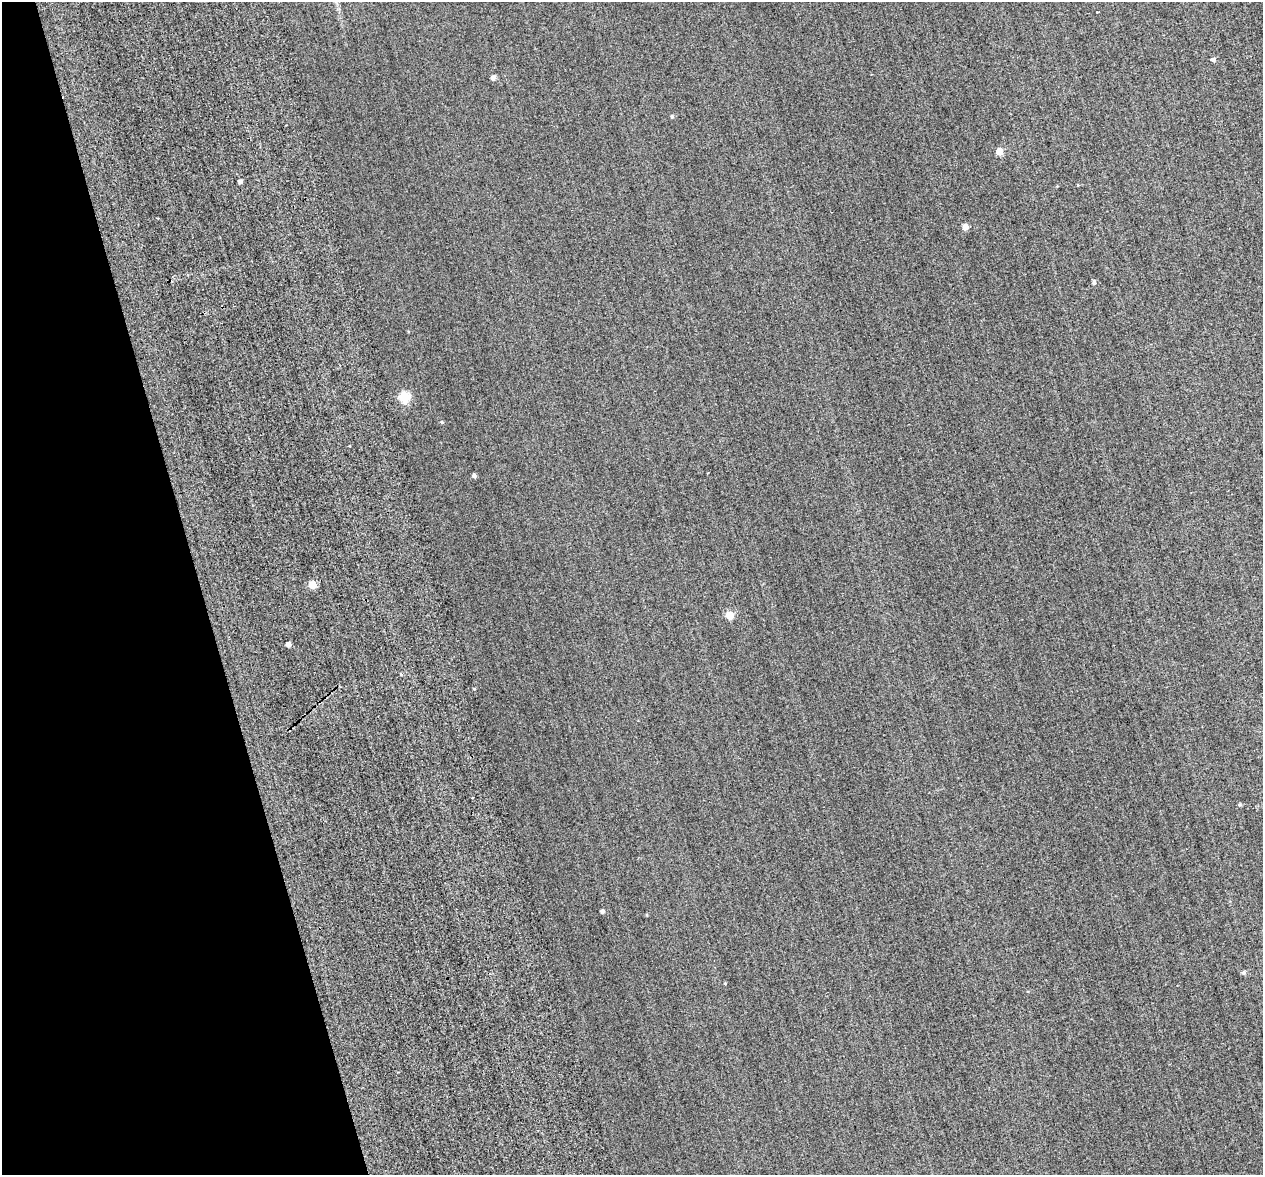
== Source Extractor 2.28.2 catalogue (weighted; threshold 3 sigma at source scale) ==
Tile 5 of 4 x 4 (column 1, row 2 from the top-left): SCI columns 69-1329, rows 2836-4008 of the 5399 x 5373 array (HDU 1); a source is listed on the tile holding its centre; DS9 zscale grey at full resolution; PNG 1265 x 1177 px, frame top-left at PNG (2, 2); no overlay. Shown black and unused: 16% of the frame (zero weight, under 2 of 3 exposures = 12% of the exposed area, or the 3 px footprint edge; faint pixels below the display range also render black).
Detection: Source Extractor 2.28.2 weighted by HDU 2 'WHT'; one run over the whole footprint, this tile lists its part. Background 0.287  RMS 3.4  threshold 15.4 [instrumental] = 3 sigma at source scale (4.5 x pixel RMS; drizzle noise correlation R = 1.50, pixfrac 1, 0.05/0.05 arcsec/px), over >= 5 px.
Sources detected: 18; all 18 listed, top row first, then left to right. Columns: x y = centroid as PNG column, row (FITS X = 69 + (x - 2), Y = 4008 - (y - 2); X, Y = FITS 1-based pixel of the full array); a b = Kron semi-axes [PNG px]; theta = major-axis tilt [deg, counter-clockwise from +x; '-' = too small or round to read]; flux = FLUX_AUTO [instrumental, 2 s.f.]
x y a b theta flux
1213 60 4 4 - 1200
493 78 5 4 - 1400
672 117 5 4 - 470
999 151 5 5 - 7100
240 182 4 4 - 860
1057 186 3 3 - 210
965 227 5 4 - 3200
1094 282 5 4 - 930
404 397 5 5 - 19000
442 422 4 4 - 310
474 476 4 4 - 880
313 585 5 5 - 6600
730 615 5 5 - 8500
288 644 4 4 - 1600
474 689 4 3 - 280
1239 805 5 4 - 430
602 912 4 4 - 760
1244 973 5 5 - 770